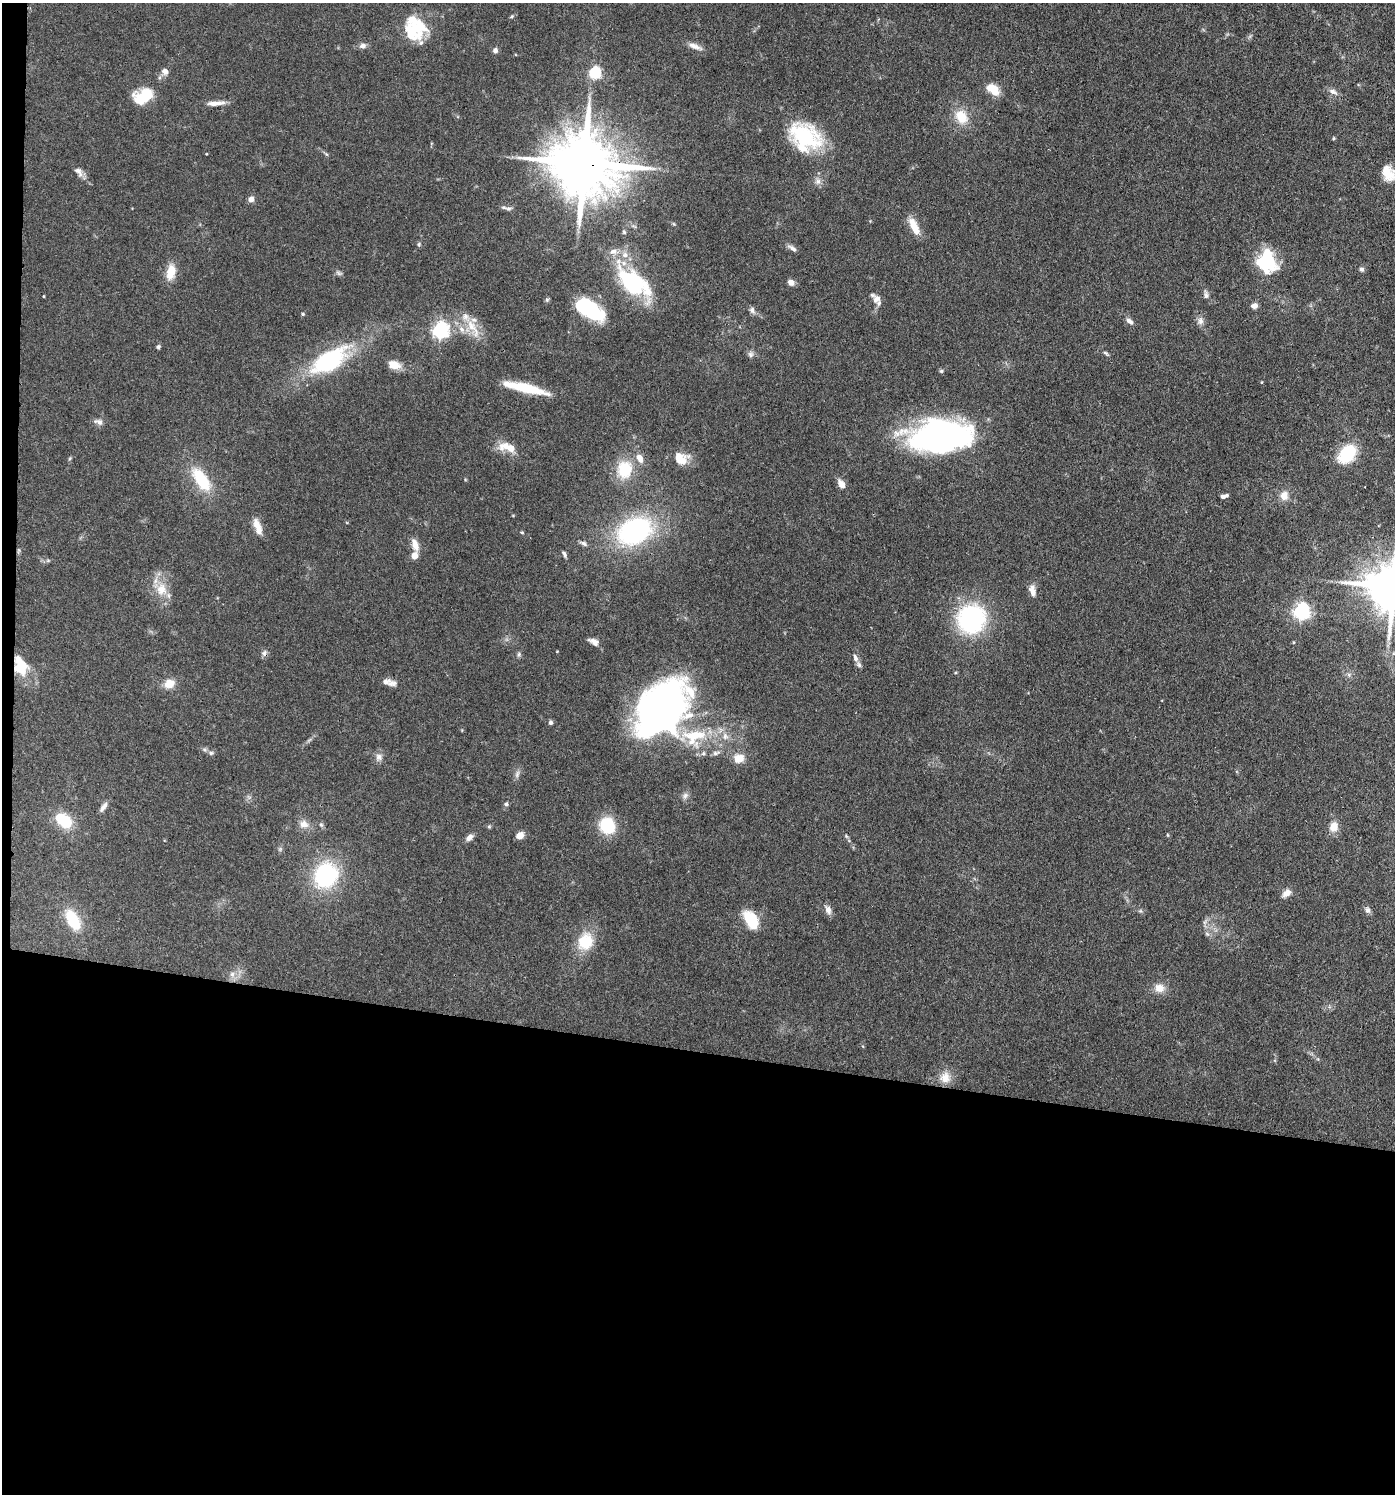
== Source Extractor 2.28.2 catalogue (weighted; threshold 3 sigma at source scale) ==
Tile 7 of 3 x 3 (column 1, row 3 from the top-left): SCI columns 287-1679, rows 75-1566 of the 4645 x 4619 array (HDU 1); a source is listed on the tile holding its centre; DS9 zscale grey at full resolution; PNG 1397 x 1496 px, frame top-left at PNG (2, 3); no overlay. Shown black and unused: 30% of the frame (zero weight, under 3 of 4 exposures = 9% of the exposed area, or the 3 px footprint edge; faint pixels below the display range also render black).
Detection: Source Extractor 2.28.2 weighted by HDU 2 'WHT'; one run over the whole footprint, this tile lists its part. Background 0.153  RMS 0.0055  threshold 0.025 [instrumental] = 3 sigma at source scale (4.5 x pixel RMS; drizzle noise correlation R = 1.50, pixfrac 1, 0.05/0.05 arcsec/px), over >= 5 px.
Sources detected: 133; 3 inside a brighter object's white glare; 1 cosmic-ray / hot-pixel residue — not listed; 11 inside a brighter listed object's ellipse — not listed separately; the other 118 listed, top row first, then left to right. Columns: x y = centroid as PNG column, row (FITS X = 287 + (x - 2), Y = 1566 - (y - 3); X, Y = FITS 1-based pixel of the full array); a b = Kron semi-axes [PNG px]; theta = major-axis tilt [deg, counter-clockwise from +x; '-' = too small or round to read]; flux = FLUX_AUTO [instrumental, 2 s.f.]
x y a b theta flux
512 16 7 4 32 0.79
414 28 37 19 -1 20
362 46 8 7 - 2.3
695 46 20 6 -21 3.8
495 50 7 6 - 1.9
165 71 8 7 - 2.9
595 73 6 5 - 68
993 90 14 9 -42 12
1333 92 14 7 -25 2.6
144 96 20 13 28 21
216 103 23 6 4 4.7
961 117 20 15 -59 12
805 137 42 31 -35 43
1333 138 5 3 - 0.58
326 154 7 4 -44 0.83
584 163 22 17 -10 4900
78 171 14 8 -48 3.2
1388 173 18 14 -55 11
818 181 10 8 -75 2.8
251 199 7 7 - 2.5
508 208 9 7 9 1.7
674 224 6 4 -71 0.63
914 226 24 9 -65 8.2
624 232 5 5 - 0.9
419 244 6 4 -84 0.81
792 248 13 5 -32 2.1
613 251 12 8 0 3.6
625 255 9 8 - 3.6
1267 261 25 19 -75 30
1362 269 6 5 - 1.4
171 272 19 10 79 8.8
339 273 9 5 -27 1.3
791 282 7 6 - 3
633 283 40 19 -42 62
1206 295 13 6 -78 2.1
44 296 4 2 - 0.45
877 299 11 11 - 3.7
1254 306 7 6 - 3.1
589 310 27 14 -33 47
752 310 10 7 -60 2
303 314 5 4 - 0.73
1129 321 10 6 -36 2.4
1200 321 11 8 83 2.7
473 328 35 11 -60 11
440 330 6 6 - 190
158 347 5 4 - 0.98
1106 353 10 4 -38 1.1
751 354 8 7 - 1.8
329 361 33 16 32 72
394 365 16 10 -17 5.9
941 371 5 5 - 0.86
1262 382 5 3 - 0.41
527 388 41 9 -14 23
99 422 13 7 -17 2.6
941 436 62 31 2 160
505 446 22 12 13 7.2
1347 454 21 14 50 25
640 458 11 7 -64 4.5
680 458 17 14 -13 9.1
624 469 18 15 77 21
201 479 28 12 -56 25
841 484 12 7 -55 3.9
1284 495 12 11 - 5
1224 496 8 4 17 2.7
257 527 22 8 -70 5.9
634 531 38 26 24 84
522 532 5 3 - 0.56
583 543 11 5 -28 1.6
415 545 17 8 -72 5
564 554 9 4 -62 1.3
414 555 7 6 - 5.1
1393 587 16 12 -5 3000
161 589 20 16 -79 11
1033 592 15 8 -69 4.1
1301 611 6 6 - 180
971 619 31 29 52 68
594 642 13 7 -30 3
264 653 9 7 79 1.8
519 654 7 5 89 1.1
855 658 13 6 -70 2.9
21 666 21 14 -73 17
1349 675 6 6 - 1.3
392 683 14 8 4 2.8
169 684 11 9 19 7.3
659 706 66 37 36 200
550 722 6 5 - 1.4
694 736 37 26 4 34
309 740 9 3 32 1.1
211 753 7 6 - 1.2
379 757 11 10 - 2.9
739 758 14 11 3 6.4
517 774 11 6 75 2.1
685 796 10 7 68 2.2
506 804 6 5 - 1
103 807 15 6 55 2.6
65 821 18 15 -68 16
304 824 13 10 -15 4.4
321 825 6 5 - 1
607 826 16 15 - 24
489 827 6 4 0 0.77
1334 827 13 10 70 5.7
1167 835 5 3 - 0.5
519 836 7 6 - 5.6
846 836 7 4 -46 0.87
469 837 11 7 46 2.5
326 875 23 20 61 62
1286 893 12 7 42 3.8
828 910 9 6 -72 3.6
1368 910 7 7 - 1.7
1140 911 6 4 17 0.83
751 919 21 12 -58 16
73 920 23 12 -61 20
1205 922 10 4 56 1.5
1207 934 8 5 -44 1.2
585 941 23 19 65 17
232 974 9 7 -75 2.4
1159 988 14 12 -18 5.6
945 1078 15 15 - 7.1
Overlapping masked pixels (flux is a lower limit): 3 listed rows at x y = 584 163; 264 653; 21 666
Isophote crosses this tile's border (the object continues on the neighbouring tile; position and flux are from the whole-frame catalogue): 2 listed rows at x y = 1388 173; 1393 587